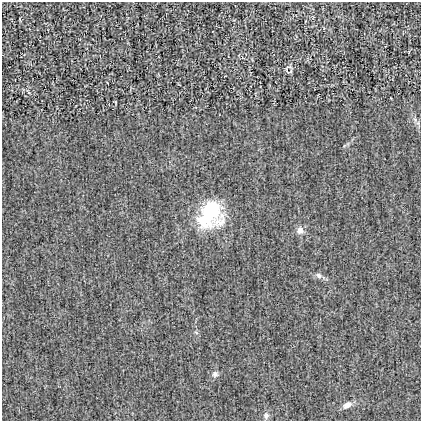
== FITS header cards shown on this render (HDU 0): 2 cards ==
NAXIS1  =                  419
NAXIS2  =                  419

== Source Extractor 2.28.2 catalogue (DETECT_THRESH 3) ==
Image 419 x 419 px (HDU 0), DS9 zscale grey, 1 PNG px = 1 image px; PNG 423 x 423 px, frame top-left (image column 1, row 419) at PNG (2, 2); no overlay
Background -2.68e-04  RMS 0.023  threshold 0.0683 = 3 sigma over >= 5 px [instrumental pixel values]
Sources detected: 8; all 8 listed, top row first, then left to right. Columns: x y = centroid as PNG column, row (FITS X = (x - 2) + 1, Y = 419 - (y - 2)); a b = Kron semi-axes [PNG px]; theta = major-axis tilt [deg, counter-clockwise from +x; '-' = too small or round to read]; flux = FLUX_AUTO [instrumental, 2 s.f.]
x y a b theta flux
289 71 15 7 -20 4.6
415 119 7 4 -71 3.3
210 214 29 23 64 120
300 230 10 9 - 9.2
318 275 9 7 -30 5.4
215 374 8 8 - 5.5
347 405 10 7 32 8.6
266 416 9 8 - 5.2